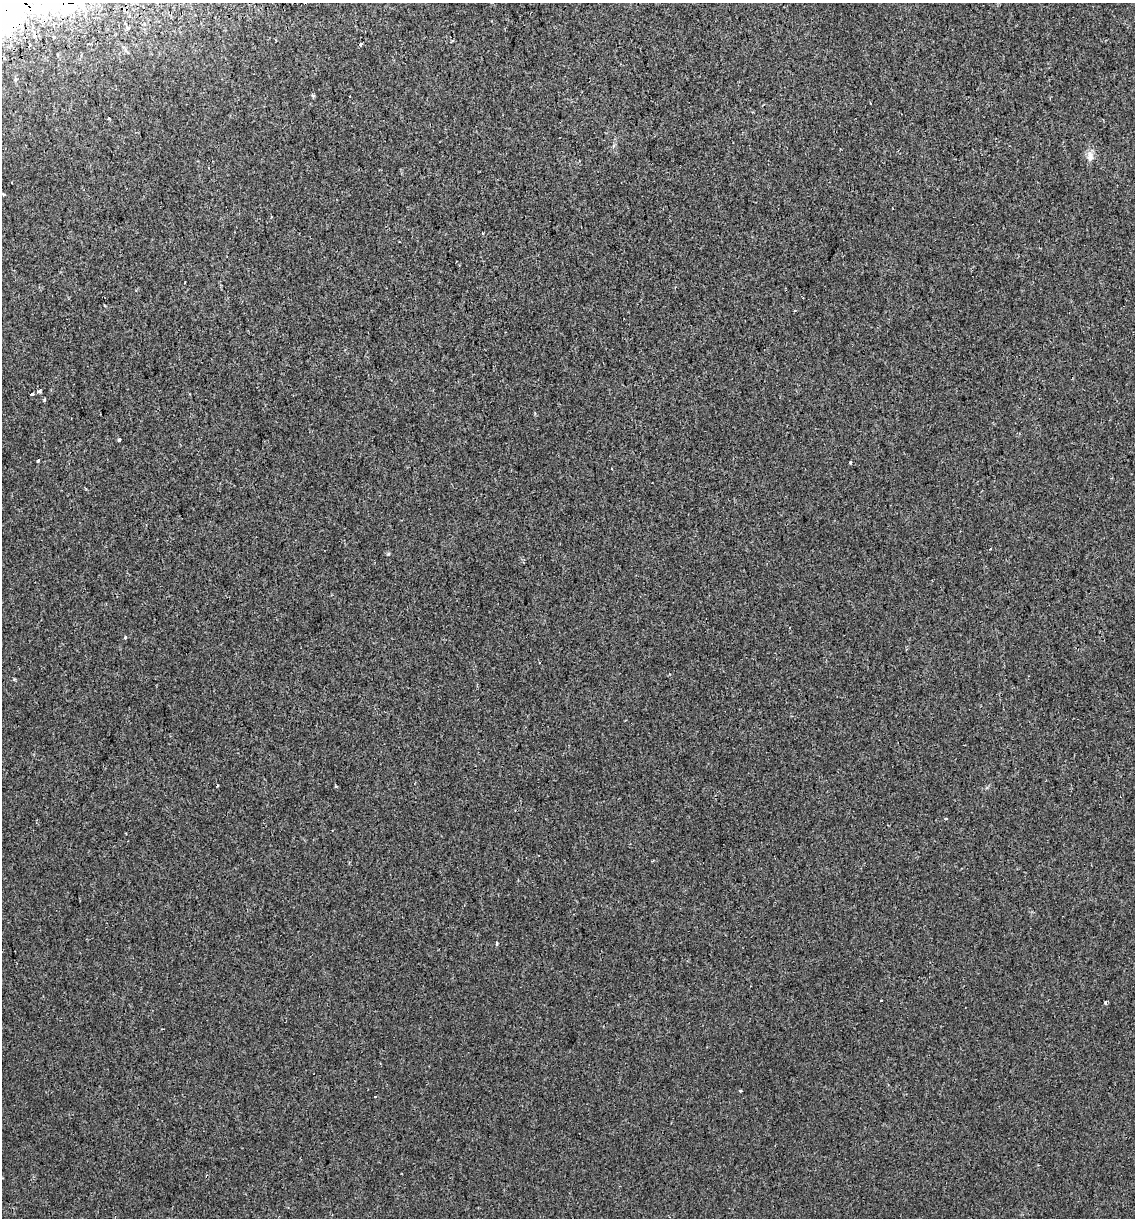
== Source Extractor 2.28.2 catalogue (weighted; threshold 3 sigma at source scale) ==
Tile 11 of 4 x 4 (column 3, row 3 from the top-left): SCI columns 2346-3478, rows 1260-2475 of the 4646 x 4948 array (HDU 1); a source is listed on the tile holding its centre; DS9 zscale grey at full resolution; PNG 1137 x 1220 px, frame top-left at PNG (2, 3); no overlay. Shown black and unused: <1% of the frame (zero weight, under 2 of 3 exposures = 2% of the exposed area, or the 3 px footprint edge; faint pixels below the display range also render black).
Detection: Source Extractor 2.28.2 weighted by HDU 2 'WHT'; one run over the whole footprint, this tile lists its part. Background 6.02e-04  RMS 0.0036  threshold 0.0162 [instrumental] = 3 sigma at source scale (4.5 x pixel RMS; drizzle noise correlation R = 1.50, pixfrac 1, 0.0396/0.0396 arcsec/px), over >= 5 px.
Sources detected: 31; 2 inside a brighter object's white glare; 6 cosmic-ray / hot-pixel residue — not listed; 1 inside a brighter listed object's ellipse — not listed separately; the other 22 listed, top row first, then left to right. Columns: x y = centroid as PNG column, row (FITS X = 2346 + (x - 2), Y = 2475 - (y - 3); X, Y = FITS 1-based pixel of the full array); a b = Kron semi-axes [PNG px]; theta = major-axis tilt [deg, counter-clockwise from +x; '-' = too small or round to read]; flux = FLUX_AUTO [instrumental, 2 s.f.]
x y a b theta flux
70 5 36 30 64 31
4 18 62 21 -50 32
360 45 3 3 - 1.6
15 79 5 3 - 0.4
313 95 4 3 - 0.73
109 118 3 2 - 0.56
1090 157 14 8 -88 2.2
3 194 3 3 - 0.68
399 242 3 2 - 0.21
803 298 3 2 - 0.24
794 311 3 2 - 0.36
39 391 5 4 - 0.59
32 394 4 3 - 2
44 400 4 4 - 0.39
119 440 3 3 - 0.98
38 461 3 3 - 0.38
850 462 3 3 - 1.1
497 944 3 3 - 0.58
881 1000 3 2 - 0.38
1106 1002 6 3 88 0.42
740 1091 4 3 - 0.34
375 1097 3 2 - 0.6
Overlapping masked pixels (flux is a lower limit): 2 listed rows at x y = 70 5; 4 18
Isophote crosses this tile's border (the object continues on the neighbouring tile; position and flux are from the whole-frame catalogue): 2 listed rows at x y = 70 5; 4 18
Unlisted compact peaks at least as high as the median listed source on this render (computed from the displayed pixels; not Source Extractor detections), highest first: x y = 125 637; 388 554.